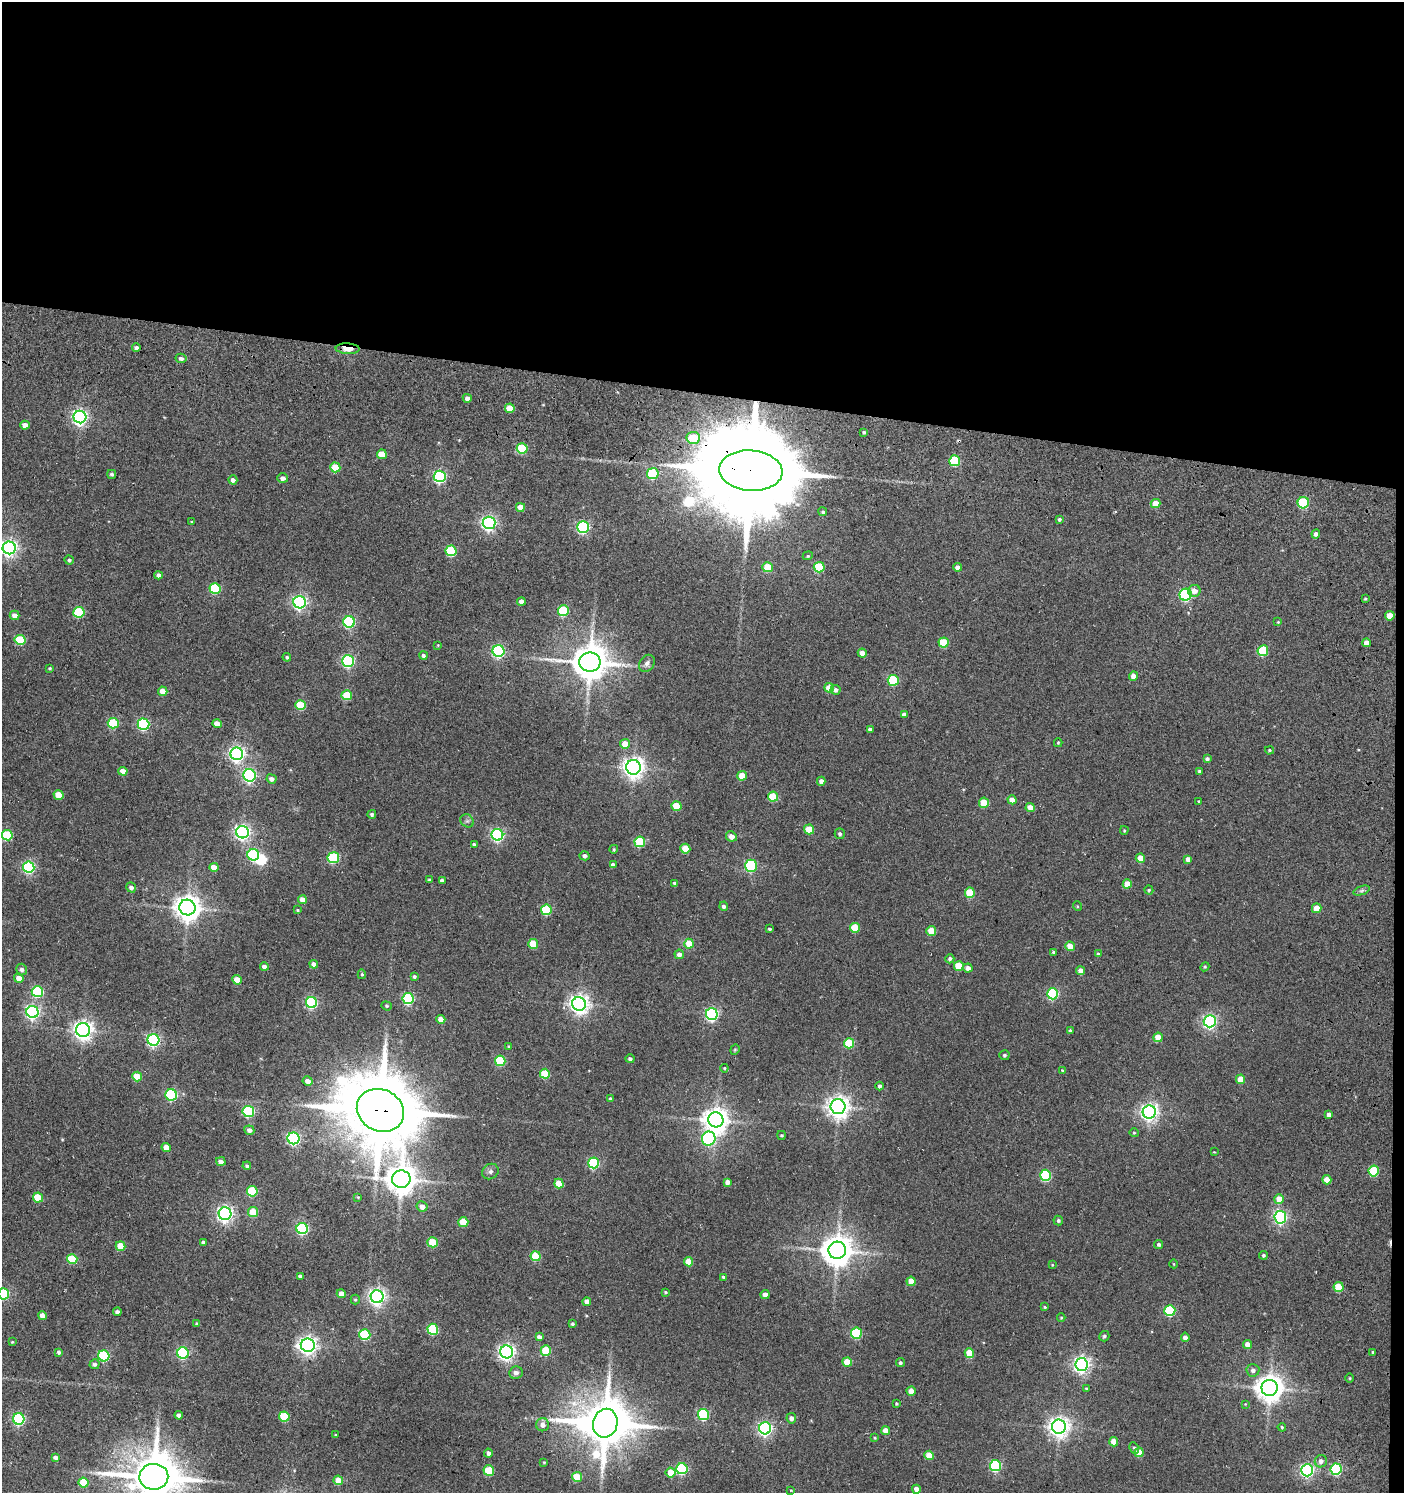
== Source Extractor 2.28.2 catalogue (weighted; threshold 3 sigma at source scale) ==
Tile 3 of 3 x 3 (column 3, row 1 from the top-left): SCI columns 2995-4396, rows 3079-4569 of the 4785 x 4743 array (HDU 1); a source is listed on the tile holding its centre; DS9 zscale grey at full resolution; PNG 1406 x 1495 px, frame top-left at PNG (2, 2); each listed source drawn as its Kron ellipse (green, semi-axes under 4 px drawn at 4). Shown black and unused: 27% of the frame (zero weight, under 3 of 5 exposures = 11% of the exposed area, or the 3 px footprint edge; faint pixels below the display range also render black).
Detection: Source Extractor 2.28.2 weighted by HDU 2 'WHT'; one run over the whole footprint, this tile lists its part. Background 0.146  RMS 0.022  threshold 0.0994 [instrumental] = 3 sigma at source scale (4.5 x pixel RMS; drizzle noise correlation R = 1.50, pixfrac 1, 0.05/0.05 arcsec/px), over >= 5 px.
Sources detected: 306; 2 inside a brighter object's white glare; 1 cosmic-ray / hot-pixel residue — neither listed nor drawn; the other 303 listed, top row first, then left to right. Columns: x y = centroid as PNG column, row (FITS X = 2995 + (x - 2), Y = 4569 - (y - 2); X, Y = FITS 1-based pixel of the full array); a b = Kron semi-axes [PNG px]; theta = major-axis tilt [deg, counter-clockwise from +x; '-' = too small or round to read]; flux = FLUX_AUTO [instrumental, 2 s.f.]
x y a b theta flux
136 348 4 4 - 6.1
348 349 12 5 -4 31
181 358 5 4 - 6.8
467 398 4 4 - 11
510 408 5 5 - 46
80 417 6 6 - 670
25 425 5 4 - 19
864 432 4 3 - 3.8
693 438 6 6 - 67
522 448 5 5 - 100
382 454 5 4 - 47
955 461 5 5 - 130
335 467 5 5 - 65
751 471 31 20 -4 70000
112 474 4 4 - 4
653 474 5 5 - 140
440 476 6 6 - 350
283 478 5 5 - 8.8
233 480 4 4 - 8.8
1303 503 6 5 - 160
1155 504 5 4 - 32
520 507 4 4 - 24
823 512 4 4 - 3.5
1059 519 4 3 - 3.5
192 522 4 3 - 2.9
489 523 6 6 - 610
583 527 6 6 - 310
1316 534 4 4 - 6.2
9 548 6 6 - 840
451 551 5 5 - 140
808 556 5 4 - 2.5
69 560 5 4 - 4.7
768 567 5 5 - 60
819 567 5 5 - 100
958 567 4 4 - 10
158 575 4 4 - 8.7
215 588 5 5 - 150
1194 591 6 6 - 15
1186 595 6 6 - 300
1365 599 4 3 - 2.5
521 601 4 4 - 12
300 602 6 6 - 520
563 611 5 5 - 150
79 612 5 5 - 150
14 615 5 4 - 14
1390 616 5 4 - 27
349 622 6 5 - 280
1278 622 4 3 - 1.8
20 640 5 5 - 120
944 642 5 5 - 74
1366 643 4 4 - 15
438 645 3 3 - 1.5
498 651 6 6 - 350
1263 651 5 5 - 120
862 653 4 4 - 19
423 655 4 4 - 5.6
287 657 4 4 - 4
348 661 6 6 - 340
590 662 11 9 0 5800
647 663 9 7 55 8.6
50 668 4 3 - 2.2
1133 676 5 4 - 14
893 680 5 5 - 150
829 688 5 4 - 33
835 690 5 5 - 6.5
163 691 4 4 - 27
347 695 5 5 - 78
301 705 5 5 - 95
904 715 4 4 - 11
113 723 5 5 - 120
143 724 6 5 - 280
217 724 5 4 - 18
870 730 4 4 - 6.8
1058 743 4 3 - 2.5
625 744 5 5 - 28
1269 750 4 3 - 2.8
237 754 6 6 - 710
1207 759 4 4 - 5.9
633 767 7 7 - 1500
123 771 4 4 - 24
1199 771 3 3 - 3.2
249 775 6 6 - 420
742 776 5 4 - 45
272 779 5 4 - 8.9
821 781 4 4 - 10
58 795 5 4 - 43
773 797 5 5 - 82
1012 800 4 4 - 20
1199 801 4 3 - 2.3
984 803 5 5 - 63
677 806 5 4 - 67
1030 807 4 4 - 20
372 814 4 4 - 3.9
467 821 7 6 - 5
809 829 5 5 - 50
1124 830 4 3 - 2.4
243 832 6 6 - 640
840 834 5 5 - 4.5
7 835 5 5 - 120
497 835 6 6 - 390
731 836 5 5 - 13
640 842 5 5 - 130
474 845 4 3 - 4.5
614 849 4 4 - 3.2
685 849 5 5 - 49
253 855 6 6 - 230
584 856 5 4 - 5.9
333 858 6 5 - 200
1140 858 5 4 - 31
1188 859 4 4 - 9.7
613 865 4 4 - 10
751 866 6 5 - 230
29 867 6 5 - 310
214 867 4 4 - 29
429 880 4 3 - 3.7
442 881 4 3 - 5.4
675 883 4 3 - 4.9
1127 884 4 4 - 27
131 887 5 4 - 7.5
1149 890 4 4 - 3.2
1362 891 8 4 19 4.5
970 893 5 5 - 71
302 900 4 4 - 21
724 906 4 4 - 6.1
1077 906 5 3 - 1.8
187 907 8 7 - 2300
1317 908 5 4 - 33
298 910 3 3 - 2.5
546 910 5 5 - 130
855 928 5 5 - 62
770 929 3 3 - 3.5
931 931 5 5 - 52
533 944 5 5 - 64
689 944 5 4 - 47
1070 946 5 4 - 33
1053 952 4 3 - 2.7
679 954 5 4 - 11
1098 954 4 4 - 5.4
950 959 5 4 - 5.9
314 964 4 4 - 12
959 966 5 5 - 55
264 967 4 4 - 13
1205 967 4 4 - 2.2
968 968 5 4 - 11
22 970 6 5 - 6.5
1081 971 4 4 - 16
362 974 5 4 - 3
414 977 3 3 - 3.7
19 978 5 4 - 21
237 980 5 4 - 32
37 992 5 5 - 170
1053 994 5 5 - 220
408 999 5 5 - 220
311 1003 5 5 - 280
579 1004 7 7 - 1200
386 1006 5 4 - 2.8
32 1012 6 6 - 510
712 1014 6 6 - 430
441 1019 4 4 - 23
1210 1021 6 6 - 520
83 1030 7 7 - 1100
1070 1031 4 3 - 4.2
1158 1037 5 4 - 39
153 1040 6 6 - 430
849 1043 5 5 - 110
509 1046 3 3 - 1.9
735 1050 5 4 - 2.3
1004 1055 5 5 - 3.8
630 1059 4 4 - 4.9
500 1061 5 5 - 120
724 1068 4 4 - 2.2
1062 1070 4 3 - 2.1
545 1074 5 5 - 85
137 1077 5 4 - 62
1241 1079 5 4 - 37
308 1081 5 4 - 13
879 1086 4 4 - 5.3
171 1095 6 5 - 220
610 1099 4 3 - 4.7
838 1107 7 7 - 1700
380 1110 24 21 -27 23000
248 1111 6 5 - 240
1149 1112 6 6 - 950
1329 1115 4 4 - 10
716 1120 8 7 - 2300
249 1130 5 4 - 9.9
1134 1133 5 4 - 2.4
781 1135 4 3 - 2.5
293 1138 6 6 - 390
709 1139 7 6 - 310
166 1148 5 4 - 23
1214 1152 2 2 - 1.5
221 1162 5 4 - 8.9
593 1163 5 5 - 230
247 1166 4 3 - 4.2
490 1171 9 7 31 7.9
1374 1171 5 5 - 120
1046 1175 5 5 - 190
401 1179 9 8 - 3300
1327 1180 4 4 - 27
727 1182 4 4 - 10
559 1183 5 4 - 49
252 1191 5 5 - 110
38 1197 5 5 - 62
358 1197 4 3 - 1.7
1279 1199 5 4 - 33
422 1206 5 5 - 15
253 1212 5 5 - 61
225 1214 6 6 - 790
1280 1217 6 6 - 440
1058 1220 5 4 - 4.1
463 1222 5 5 - 60
302 1229 6 5 - 300
204 1242 4 4 - 6.6
433 1242 5 5 - 86
1159 1244 4 4 - 5.4
120 1246 5 4 - 50
837 1250 8 8 - 3800
1263 1255 4 4 - 3.2
536 1256 5 5 - 86
72 1259 5 5 - 94
689 1262 4 4 - 39
1174 1264 4 3 - 1.6
1052 1265 4 4 - 1.9
300 1276 4 3 - 4.9
723 1277 4 4 - 4.1
911 1281 4 4 - 30
1339 1287 5 5 - 66
665 1292 3 3 - 2.4
341 1293 4 4 - 15
4 1294 5 5 - 190
765 1295 4 4 - 13
377 1297 6 6 - 820
355 1300 5 4 - 2.8
587 1302 4 4 - 13
1045 1307 4 3 - 2.7
1170 1310 5 5 - 170
117 1312 4 4 - 8.6
42 1316 4 4 - 17
1061 1318 4 4 - 2.3
197 1324 4 3 - 3.9
572 1324 3 3 - 3.2
433 1329 5 5 - 140
856 1333 5 5 - 190
365 1335 5 5 - 160
1104 1336 5 5 - 4.2
539 1337 4 4 - 8.2
1185 1337 4 4 - 8.6
12 1342 4 3 - 1.7
1247 1344 4 4 - 22
308 1345 7 6 - 1100
546 1350 5 5 - 85
59 1352 4 4 - 4.9
507 1352 6 6 - 760
1373 1352 4 3 - 2.8
183 1353 6 5 - 260
969 1353 5 4 - 66
104 1356 5 5 - 190
847 1362 5 4 - 42
900 1363 4 4 - 4.2
94 1364 5 5 - 5.3
1082 1364 6 6 - 790
1253 1370 6 6 - 8.1
516 1373 7 6 - 7.3
1350 1378 4 3 - 2
1086 1388 4 4 - 3.2
1270 1388 8 8 - 2600
911 1391 4 4 - 22
896 1404 3 3 - 2.3
1245 1404 3 3 - 1.5
703 1414 5 5 - 220
179 1415 4 4 - 7.9
284 1416 5 5 - 83
791 1418 5 5 - 9.3
19 1419 6 5 - 300
605 1423 14 12 77 11000
543 1425 6 6 - 13
1059 1427 7 7 - 1400
1282 1427 4 3 - 2.8
765 1428 6 6 - 550
886 1431 4 4 - 26
335 1435 3 2 - 1.7
875 1438 4 3 - 2.2
1114 1442 4 4 - 30
1134 1448 6 4 -62 4.5
1139 1452 5 4 - 37
488 1453 4 4 - 8.4
929 1455 5 4 - 29
55 1457 4 4 - 7.4
1321 1461 6 6 - 8.9
544 1462 4 4 - 1.9
995 1466 5 5 - 250
682 1469 5 5 - 210
1336 1469 6 5 - 220
1307 1470 6 6 - 480
489 1471 5 5 - 83
671 1472 5 5 - 39
154 1477 14 13 - 11000
577 1477 5 5 - 63
338 1480 5 4 - 33
83 1483 5 5 - 64
916 1489 4 4 - 14
791 1490 3 2 - 1.3
Overlapping masked pixels (flux is a lower limit): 4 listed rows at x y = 348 349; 955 461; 751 471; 380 1110
Isophote crosses this tile's border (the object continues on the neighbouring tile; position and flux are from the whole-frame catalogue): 3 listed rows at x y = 9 548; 4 1294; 154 1477